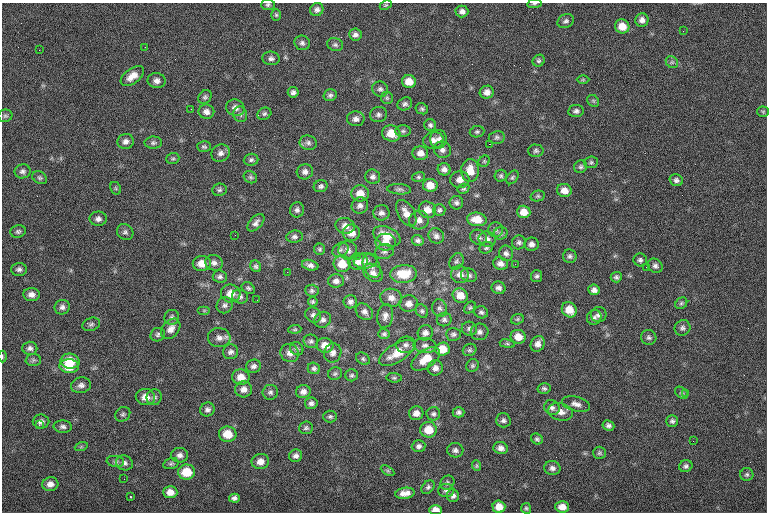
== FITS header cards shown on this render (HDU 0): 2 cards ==
NAXIS1  =                  765
NAXIS2  =                  510

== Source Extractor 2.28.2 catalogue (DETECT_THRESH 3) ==
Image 765 x 510 px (HDU 0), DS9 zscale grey, 1 PNG px = 1 image px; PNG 769 x 514 px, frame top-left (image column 1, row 510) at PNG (2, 3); each listed source drawn as its Kron ellipse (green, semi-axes under 4 px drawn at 4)
Background -0.878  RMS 8.1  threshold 24.3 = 3 sigma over >= 5 px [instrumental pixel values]
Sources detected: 276; all 276 listed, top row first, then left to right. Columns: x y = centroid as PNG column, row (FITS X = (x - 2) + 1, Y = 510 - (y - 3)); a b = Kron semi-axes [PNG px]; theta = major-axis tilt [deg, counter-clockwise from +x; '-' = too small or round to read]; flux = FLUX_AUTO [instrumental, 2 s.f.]
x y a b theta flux
534 4 7 4 7 820
268 5 7 5 3 1100
386 5 6 4 26 690
317 10 7 6 - 1700
462 11 6 6 - 2000
276 15 6 5 - 840
642 20 7 6 - 2500
566 21 8 6 23 1500
622 26 7 7 - 6800
683 31 3 2 - 640
355 35 6 6 - 1900
302 43 8 7 - 1600
335 45 8 6 -16 1300
145 47 2 2 - 500
39 50 2 2 - 1200
271 58 8 7 - 1700
539 61 6 5 - 1200
672 62 6 5 - 1100
132 76 13 7 36 5400
583 80 6 4 0 730
157 81 9 7 -3 2500
409 82 7 6 - 6100
380 89 8 7 - 1600
293 92 5 5 - 1600
487 92 7 6 - 3000
330 95 7 6 - 1500
205 97 7 6 - 1200
387 98 6 6 - 1000
593 101 6 5 - 880
405 104 7 6 - 1500
235 108 9 8 - 2700
191 109 3 2 - 510
422 109 6 5 - 1100
576 111 8 6 7 1700
206 112 8 7 - 2600
763 112 5 5 - 750
240 114 8 7 - 1400
264 114 7 6 - 1200
378 115 8 7 - 1800
5 116 7 6 - 1200
356 119 9 7 -6 2300
430 125 6 6 - 1300
403 131 8 5 0 1300
477 132 7 5 9 1100
391 133 9 8 - 8100
497 137 8 6 10 1400
438 139 9 8 - 2500
433 140 10 8 13 3100
126 142 8 7 - 2600
153 143 9 6 1 1400
308 143 9 7 -17 1800
489 144 2 2 - 3600
204 147 7 5 -3 1100
442 150 9 8 - 2400
536 151 7 6 - 1300
221 153 9 8 - 2500
420 153 8 7 - 3800
173 159 6 5 - 860
251 160 7 6 - 1300
484 161 6 5 - 840
591 162 7 5 6 1100
581 167 7 6 - 1200
444 169 6 6 - 2400
470 170 11 9 90 7400
23 171 8 7 - 1700
305 172 8 7 - 2300
501 176 6 6 - 1100
250 177 7 5 -31 1200
373 177 8 7 - 1800
418 177 6 5 - 920
512 177 7 5 51 1000
40 178 8 6 -31 1100
460 180 9 8 - 4000
676 180 7 5 -18 1600
430 185 7 6 - 6000
321 186 7 6 - 1400
116 188 7 5 -61 830
399 189 12 5 -3 1500
463 189 6 4 28 910
219 190 7 6 - 1300
564 190 7 6 - 4600
360 193 9 8 - 5700
538 196 7 5 14 940
456 203 7 6 - 1600
360 206 8 8 - 2100
297 210 8 7 - 1700
427 210 9 8 - 5000
439 210 6 6 - 1200
524 212 7 6 - 5600
381 213 8 7 - 2300
406 213 14 8 -60 4900
98 219 8 7 - 2100
477 219 10 6 -5 7600
419 220 10 9 - 3300
256 223 10 6 47 2200
345 226 10 7 -12 3500
496 230 7 7 - 1600
18 231 8 6 14 1300
125 232 9 7 -42 1500
351 233 8 8 - 4900
501 233 7 6 - 1200
235 235 2 2 - 1200
387 236 14 9 -25 8300
436 236 8 7 - 2100
294 237 8 6 7 1600
479 237 9 7 -27 1800
487 239 9 7 -19 2300
418 241 6 5 - 1600
386 242 10 8 1 4700
519 242 7 7 - 1500
531 244 7 6 - 2100
486 248 7 5 28 1000
320 249 5 5 - 970
340 250 8 6 31 1700
348 250 9 9 - 2700
384 252 9 7 13 1900
506 253 8 7 - 1900
357 256 3 2 - 1100
570 256 7 6 - 1400
640 260 7 6 - 1500
366 261 12 7 5 2700
456 261 9 6 63 1200
358 262 9 8 - 3300
202 263 9 7 2 6000
214 263 9 7 -25 2300
342 264 8 8 - 8400
500 264 7 6 - 2600
515 264 2 2 - 1900
310 265 8 5 -15 2100
256 266 6 5 - 1200
372 266 12 8 -66 2700
655 266 8 6 -36 1800
646 267 2 2 - 1000
19 269 7 6 - 1700
287 272 2 2 - 3700
373 273 11 8 -38 2900
403 274 13 9 5 13000
460 274 9 8 - 3500
469 275 8 6 -22 1600
537 276 6 5 - 1200
220 277 7 6 - 1600
616 277 5 5 - 1200
336 281 8 6 3 2400
248 288 7 5 -35 1100
498 288 7 6 - 1800
594 290 5 5 - 2100
312 291 7 6 - 1300
231 293 10 9 - 5600
31 295 8 6 -5 2700
460 296 8 7 - 6600
240 297 8 6 -15 1700
391 298 11 9 -10 3600
257 300 2 2 - 250
313 302 5 4 - 860
350 302 7 6 - 1900
681 303 6 5 - 1000
409 304 9 8 - 3500
225 305 8 7 - 1700
62 307 8 7 - 1900
440 308 9 7 -69 1900
470 308 7 5 48 870
204 310 6 4 0 760
569 310 8 7 - 6700
422 311 7 5 -53 1200
364 312 9 7 -38 2300
481 312 7 6 - 1300
313 315 8 7 - 1700
599 315 8 7 - 2000
385 316 12 8 81 3000
172 317 7 7 - 1500
594 317 7 7 - 1700
444 319 7 6 - 1500
517 319 6 5 - 870
323 320 9 7 35 2000
91 324 9 6 19 1500
682 328 8 7 - 1700
171 329 11 8 50 3600
295 329 6 4 6 740
469 329 7 7 - 1500
479 332 9 8 - 2200
425 333 8 7 - 2400
384 334 6 5 - 1100
453 334 7 6 - 1500
158 335 7 6 - 1400
518 337 7 7 - 5600
649 337 8 7 - 1500
219 338 11 9 -6 3200
311 341 7 6 - 1400
507 344 7 4 -9 830
538 344 8 6 60 3100
325 345 8 7 - 5600
406 345 9 8 - 2400
425 346 11 7 -6 2200
30 348 7 6 - 1800
297 349 7 6 - 1100
442 349 7 6 - 8600
470 350 7 6 - 1200
231 352 8 7 - 1900
290 353 9 8 - 3200
333 353 10 8 71 2500
397 353 20 9 31 11000
2 356 6 3 -89 520
363 359 7 5 -32 1100
426 359 16 8 35 9200
33 360 7 6 - 1200
70 361 9 7 -4 12000
69 366 10 7 -3 11000
253 366 8 6 15 1800
472 366 7 6 - 1100
314 368 6 5 - 1300
435 368 7 7 - 2500
335 374 7 6 - 1100
352 375 6 6 - 1100
241 377 9 7 -10 5600
394 378 8 4 -5 930
81 385 10 7 11 2400
544 388 6 5 - 1200
244 389 8 8 - 3400
270 392 7 7 - 1600
303 392 7 6 - 2400
681 393 7 5 -39 890
686 393 3 2 - 940
145 397 10 8 -5 4800
154 397 8 7 - 1600
311 403 6 5 - 1700
576 404 14 7 -14 3100
552 408 8 7 - 1900
207 410 7 7 - 1900
459 412 6 5 - 1400
560 412 12 8 -16 4300
416 413 7 7 - 3300
123 414 8 7 - 1200
433 414 7 6 - 1300
330 416 7 6 - 1200
503 420 7 7 - 1600
672 421 6 6 - 1300
41 422 8 7 - 2200
39 425 3 3 - 770
608 425 6 5 - 1500
63 427 9 6 -3 1800
306 428 7 6 - 1300
429 430 8 7 - 9700
228 434 9 7 -8 10000
537 439 6 5 - 1200
693 441 2 2 - 1500
419 446 7 6 - 1700
81 447 6 4 19 770
501 448 7 6 - 2500
455 450 8 7 - 1800
599 453 6 6 - 1000
180 455 8 7 - 2300
296 456 7 6 - 2000
115 461 9 5 -6 1400
260 461 9 7 10 4200
124 463 8 7 - 1900
171 464 8 5 15 1100
477 466 5 4 - 730
686 466 7 6 - 1500
552 468 8 7 - 2100
388 471 7 4 -31 900
187 472 8 7 - 13000
747 474 6 6 - 1100
124 479 2 2 - 320
447 483 7 6 - 1300
50 484 8 7 - 3200
428 487 8 5 45 1300
446 490 8 6 0 1500
170 492 7 6 - 3900
405 493 10 5 7 3800
453 496 6 6 - 1700
130 497 3 2 - 380
234 498 5 4 - 1500
499 507 6 6 - 6100
562 507 7 5 -4 3800
526 508 5 5 - 930
436 510 6 5 - 4200
At the frame edge (FLAGS 8, measured only in part): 4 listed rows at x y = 534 4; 268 5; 2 356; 436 510